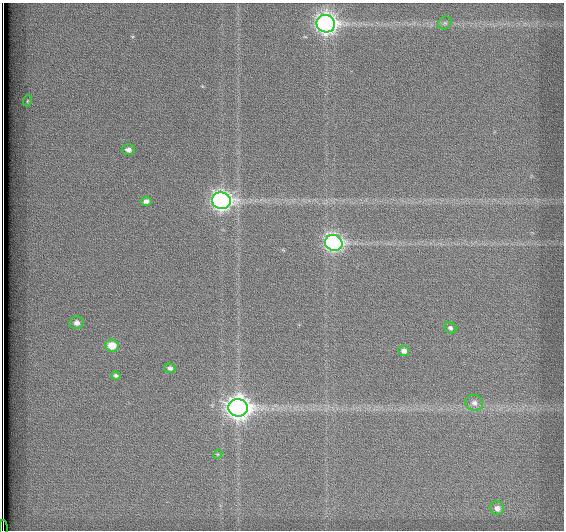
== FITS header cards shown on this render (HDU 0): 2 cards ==
NAXIS1  =                  562          / # of pixels in <axis direction>
NAXIS2  =                  528          / # of pixels in <axis direction>

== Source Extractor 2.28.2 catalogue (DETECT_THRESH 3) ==
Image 562 x 528 px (HDU 0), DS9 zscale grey, 1 PNG px = 1 image px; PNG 566 x 532 px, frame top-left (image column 1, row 528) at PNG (2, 3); each listed source drawn as its Kron ellipse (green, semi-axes under 4 px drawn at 4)
Background 1800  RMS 4.9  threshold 14.8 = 3 sigma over >= 5 px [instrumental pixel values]
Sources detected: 18; all 18 listed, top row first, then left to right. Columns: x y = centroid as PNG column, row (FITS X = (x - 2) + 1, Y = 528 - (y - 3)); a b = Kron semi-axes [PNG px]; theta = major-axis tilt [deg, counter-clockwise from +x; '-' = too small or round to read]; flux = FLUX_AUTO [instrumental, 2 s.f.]
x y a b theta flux
445 23 7 6 - 790
326 24 9 8 - 190000
27 101 5 3 - 270
128 150 6 5 - 1600
146 201 5 4 - 1200
221 201 9 8 - 160000
334 243 9 7 -24 110000
76 323 7 6 - 1800
450 328 6 5 - 990
112 345 7 6 - 6600
404 351 5 5 - 1600
170 368 6 5 - 860
116 375 5 4 - 700
474 403 9 8 - 2000
238 408 10 9 - 310000
218 454 5 3 - 310
497 508 7 6 - 2200
3 528 8 2 -90 2200
At the frame edge (FLAGS 8, measured only in part): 1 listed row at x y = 3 528